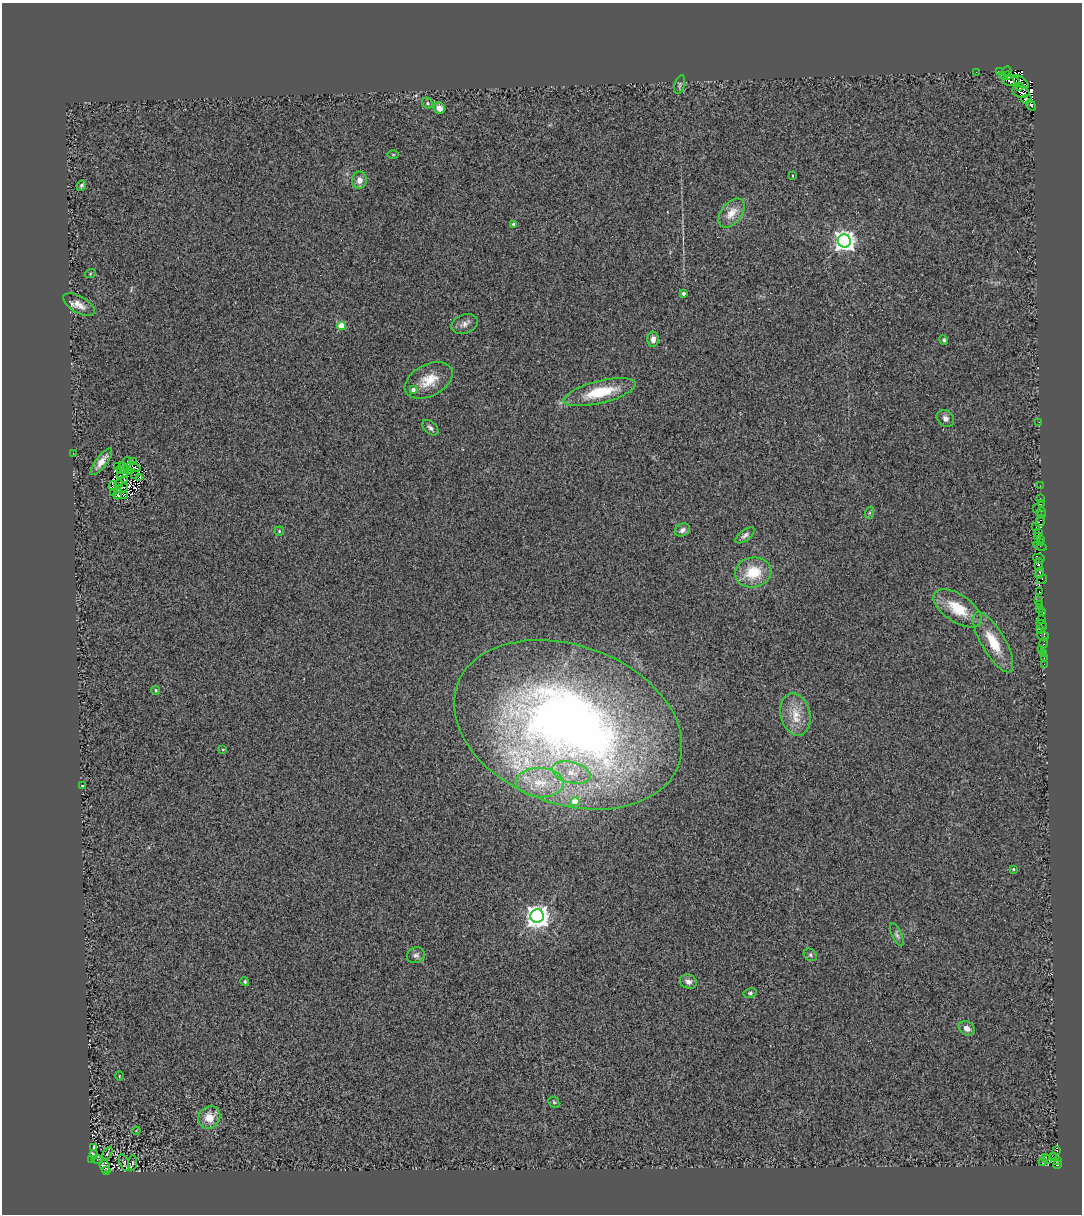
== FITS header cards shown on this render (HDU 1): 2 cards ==
NAXIS1  =                 1080
NAXIS2  =                 1212

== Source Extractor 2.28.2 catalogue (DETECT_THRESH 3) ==
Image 1080 x 1212 px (HDU 1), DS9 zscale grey, 1 PNG px = 1 image px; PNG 1084 x 1216 px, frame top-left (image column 1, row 1212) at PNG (2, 3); each listed source drawn as its Kron ellipse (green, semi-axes under 4 px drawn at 4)
Background 0.437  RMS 0.32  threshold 0.967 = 3 sigma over >= 5 px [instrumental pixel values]
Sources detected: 146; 18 with non-positive FLUX_AUTO (blend fragments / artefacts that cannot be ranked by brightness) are neither listed nor drawn; the other 128 listed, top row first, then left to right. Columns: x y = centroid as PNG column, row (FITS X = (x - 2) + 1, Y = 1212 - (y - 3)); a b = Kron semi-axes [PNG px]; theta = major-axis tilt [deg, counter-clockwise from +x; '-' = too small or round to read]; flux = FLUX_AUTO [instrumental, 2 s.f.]
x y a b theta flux
999 71 3 2 - 550
1007 71 5 2 - 1000
976 72 3 2 - 37
1002 75 3 2 - 37
1007 75 3 2 - 1200
1011 81 8 5 -5 1800
1021 82 9 5 -38 3700
680 85 10 5 73 42
1020 86 3 2 - 580
1021 92 9 6 -18 4900
1026 99 5 3 - 270
427 103 6 5 - 33
1031 105 6 3 -55 790
439 108 6 5 - 200
393 155 6 4 0 27
793 176 3 2 - 15
359 180 8 7 - 150
81 185 5 4 - 45
732 213 17 10 52 310
513 224 3 3 - 44
844 241 6 6 - 17000
90 274 5 3 - 20
683 293 3 3 - 71
79 305 18 8 -30 200
465 324 14 9 19 120
341 326 4 4 - 810
653 339 8 5 90 130
944 340 5 4 - 43
429 380 25 16 27 490
413 390 4 4 - 130
600 392 37 11 14 960
945 418 9 7 -47 110
1039 422 2 2 - 63
430 428 9 5 -42 83
73 453 2 2 - 36
101 461 16 5 53 200
127 462 5 2 - 12
133 462 2 2 - 12
118 467 3 2 - 8.4
134 467 7 2 -24 22
123 468 6 2 -69 22
120 469 2 2 - 3.9
130 471 4 2 - 23
123 474 6 4 29 53
135 475 3 2 - 8.6
139 478 3 2 - 13
124 479 3 2 - 14
119 484 5 2 - 28
113 486 4 2 - 9
1040 486 2 2 - 12
122 488 7 3 24 12
113 493 2 2 - 13
118 494 5 3 - 22
125 496 3 2 - 49
1040 498 2 2 - 57
1041 504 2 2 - 48
1037 509 3 2 - 49
1041 511 2 2 - 24
869 513 6 4 71 30
1041 515 2 2 - 40
1040 521 6 3 77 81
1036 527 2 2 - 15
682 530 8 6 25 110
279 531 5 4 - 33
1039 532 3 2 - 62
745 535 11 5 36 75
1038 537 2 2 - 760
1041 539 3 2 - 13
1040 543 3 2 - 890
1040 546 7 2 -21 400
1039 558 6 4 -11 230
1039 564 6 3 80 300
753 572 18 15 9 740
1040 573 6 3 69 1000
1042 579 5 3 - 440
1040 592 3 2 - 530
1039 601 2 2 - 130
1040 604 2 2 - 48
958 608 27 13 -34 700
1040 609 3 2 - 120
1043 613 3 2 - 38
1041 620 2 2 - 15
1042 625 6 2 -42 44
1040 629 4 3 - 20
1043 636 6 3 -17 2100
993 642 34 12 -60 680
1044 643 5 3 - 41
1042 649 3 2 - 24
1044 654 3 3 - 200
1044 658 2 2 - 25
1044 664 2 2 - 47
156 690 4 4 - 37
795 714 21 14 -75 460
568 725 118 79 -20 20000
223 749 4 3 - 17
571 772 19 10 -15 400
540 783 24 14 -2 650
82 786 3 3 - 260
575 802 4 4 - 450
1013 869 3 3 - 35
537 916 7 6 - 21000
897 935 12 5 -65 63
416 955 9 7 19 75
810 955 7 6 - 46
245 982 5 4 - 31
688 982 8 7 - 110
750 993 7 4 9 43
967 1028 8 6 -33 110
119 1076 5 3 - 17
554 1102 6 4 -45 29
209 1117 12 10 46 370
136 1131 4 3 - 16
93 1147 3 2 - 15
1057 1150 3 3 - 190
107 1153 8 3 62 30
94 1154 4 3 - 7.2
1054 1156 4 2 - 160
1045 1157 3 2 - 28
91 1159 3 3 - 360
97 1159 6 3 -1 27
1048 1160 3 2 - 79
1058 1160 3 2 - 120
124 1163 9 4 -70 21
133 1163 7 3 85 28
1042 1163 3 2 - 20
1057 1165 4 2 - 25
105 1166 8 4 -71 54
107 1170 3 2 - 26
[18 non-positive-flux detections neither listed nor drawn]